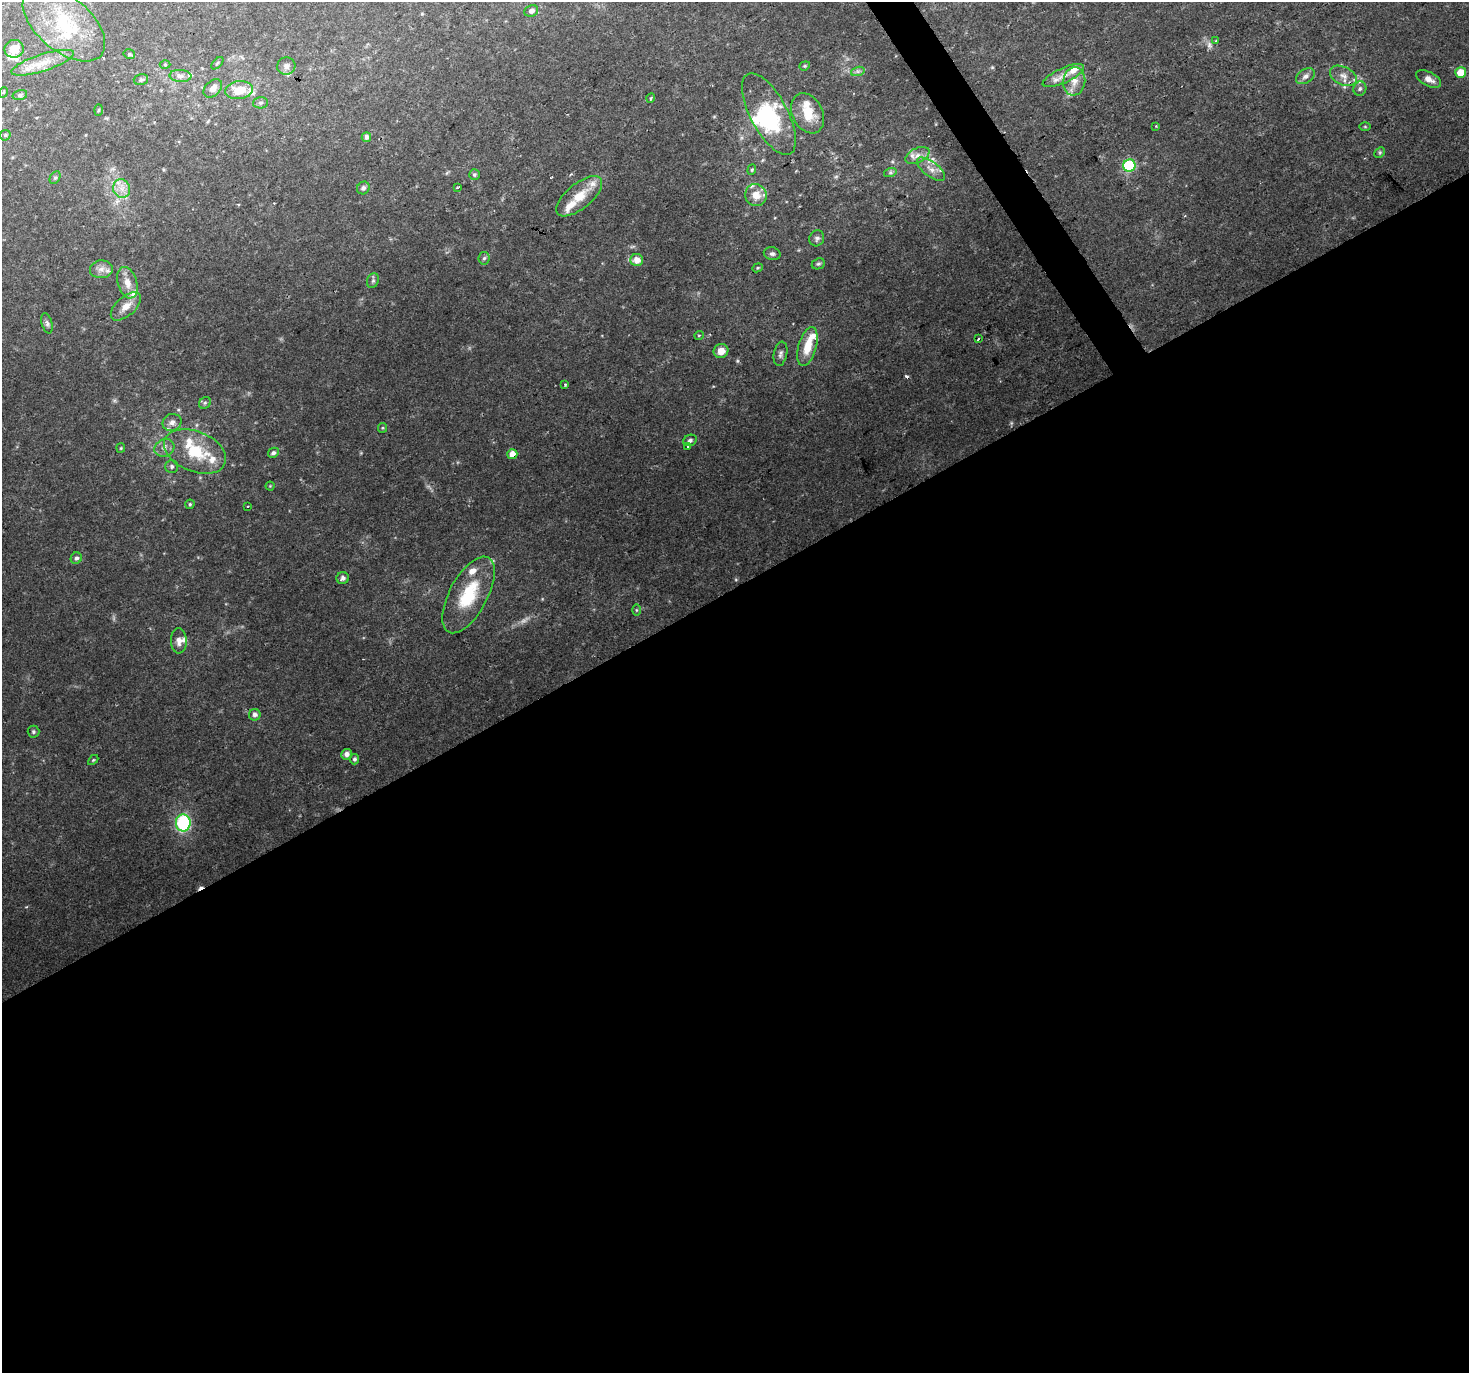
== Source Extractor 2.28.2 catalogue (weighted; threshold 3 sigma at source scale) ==
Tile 15 of 4 x 4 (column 3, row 4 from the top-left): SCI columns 2936-4402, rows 176-1546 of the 5868 x 5773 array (HDU 1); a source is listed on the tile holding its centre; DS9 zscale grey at full resolution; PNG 1471 x 1375 px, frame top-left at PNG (2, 2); each listed source drawn as its Kron ellipse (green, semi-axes under 4 px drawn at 4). Shown black and unused: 58% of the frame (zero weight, under 2 of 3 exposures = <1% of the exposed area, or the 3 px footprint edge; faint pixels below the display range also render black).
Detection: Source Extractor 2.28.2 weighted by HDU 2 'WHT'; one run over the whole footprint, this tile lists its part. Background 0.0686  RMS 0.0058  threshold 0.0261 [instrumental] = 3 sigma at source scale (4.5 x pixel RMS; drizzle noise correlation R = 1.50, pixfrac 1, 0.0396/0.0396 arcsec/px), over >= 5 px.
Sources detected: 111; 1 too faint to see at this stretch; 2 inside a brighter object's white glare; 2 cosmic-ray / hot-pixel residue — neither listed nor drawn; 18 inside a brighter listed object's ellipse — not listed separately; the other 88 listed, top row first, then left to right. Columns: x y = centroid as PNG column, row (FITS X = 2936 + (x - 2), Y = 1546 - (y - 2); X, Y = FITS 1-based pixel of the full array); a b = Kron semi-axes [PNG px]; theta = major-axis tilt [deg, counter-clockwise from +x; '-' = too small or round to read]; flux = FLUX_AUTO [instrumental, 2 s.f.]
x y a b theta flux
531 11 7 5 25 2.2
64 24 49 27 -40 36
1216 41 3 3 - 0.76
14 49 9 9 - 6.7
129 54 6 4 -14 0.89
43 63 32 8 18 9.5
217 63 7 3 45 0.59
165 65 5 3 - 0.57
286 66 9 8 - 2.8
805 66 5 4 - 0.7
858 71 7 4 18 1.3
1461 72 5 5 - 8.6
180 76 11 6 -4 2.4
1063 76 22 7 24 6.6
1305 76 10 7 32 2.7
1343 76 14 9 -25 4.7
1429 79 13 7 -27 4
141 80 7 5 15 1.4
1074 81 14 11 83 6.1
213 88 11 7 44 3.7
1360 89 7 6 - 1.6
239 90 14 9 8 11
4 92 5 3 - 0.5
20 95 7 4 15 1.3
651 98 5 3 - 0.56
260 103 7 5 1 1.2
98 110 6 3 88 0.54
808 113 21 15 -63 14
769 114 45 18 -62 41
1156 126 3 3 - 0.42
1365 127 5 3 - 0.57
5 135 6 5 - 0.93
366 137 5 4 - 2.1
1380 152 6 4 46 0.93
917 155 13 7 26 3.6
1129 166 6 6 - 51
931 169 17 7 -37 4.5
752 170 5 4 - 0.78
890 173 6 4 18 1
474 175 5 5 - 0.85
55 178 7 5 62 1.1
457 187 3 2 - 0.62
122 188 9 8 - 4.3
363 188 6 6 - 1.9
756 195 11 10 - 6.8
579 196 28 12 39 13
817 238 8 7 - 1.7
772 254 8 6 -13 1.5
484 258 6 5 - 1.2
637 260 6 6 - 5.4
818 264 7 5 25 1.1
758 268 5 4 - 0.69
101 269 11 9 6 3.8
373 281 7 5 68 1.3
127 283 16 9 -73 6.1
126 306 18 9 42 6.5
47 323 10 5 -75 1.6
699 335 5 3 - 0.49
978 339 4 2 - 0.73
807 346 20 9 75 12
721 351 7 7 - 5
780 354 12 6 78 2.1
565 385 4 3 - 0.56
205 403 6 5 - 1.1
172 422 9 8 - 3.5
382 428 5 4 - 0.62
690 440 7 5 25 1.5
688 447 3 2 - 0.81
121 448 5 4 - 0.65
164 448 10 8 26 3
195 451 32 20 -22 27
273 453 5 5 - 1.6
512 454 5 5 - 5.1
172 466 6 6 - 1.4
270 486 4 4 - 0.59
190 504 4 4 - 0.81
248 506 3 2 - 0.84
76 558 6 5 - 1.6
343 578 6 6 - 1.9
468 595 42 19 61 30
636 610 6 4 -90 0.77
179 641 12 8 -86 3.5
255 715 6 5 - 2.1
33 732 6 6 - 1.1
346 754 5 5 - 3.1
354 759 5 4 - 1.4
93 760 6 3 45 0.68
183 823 8 7 - 54